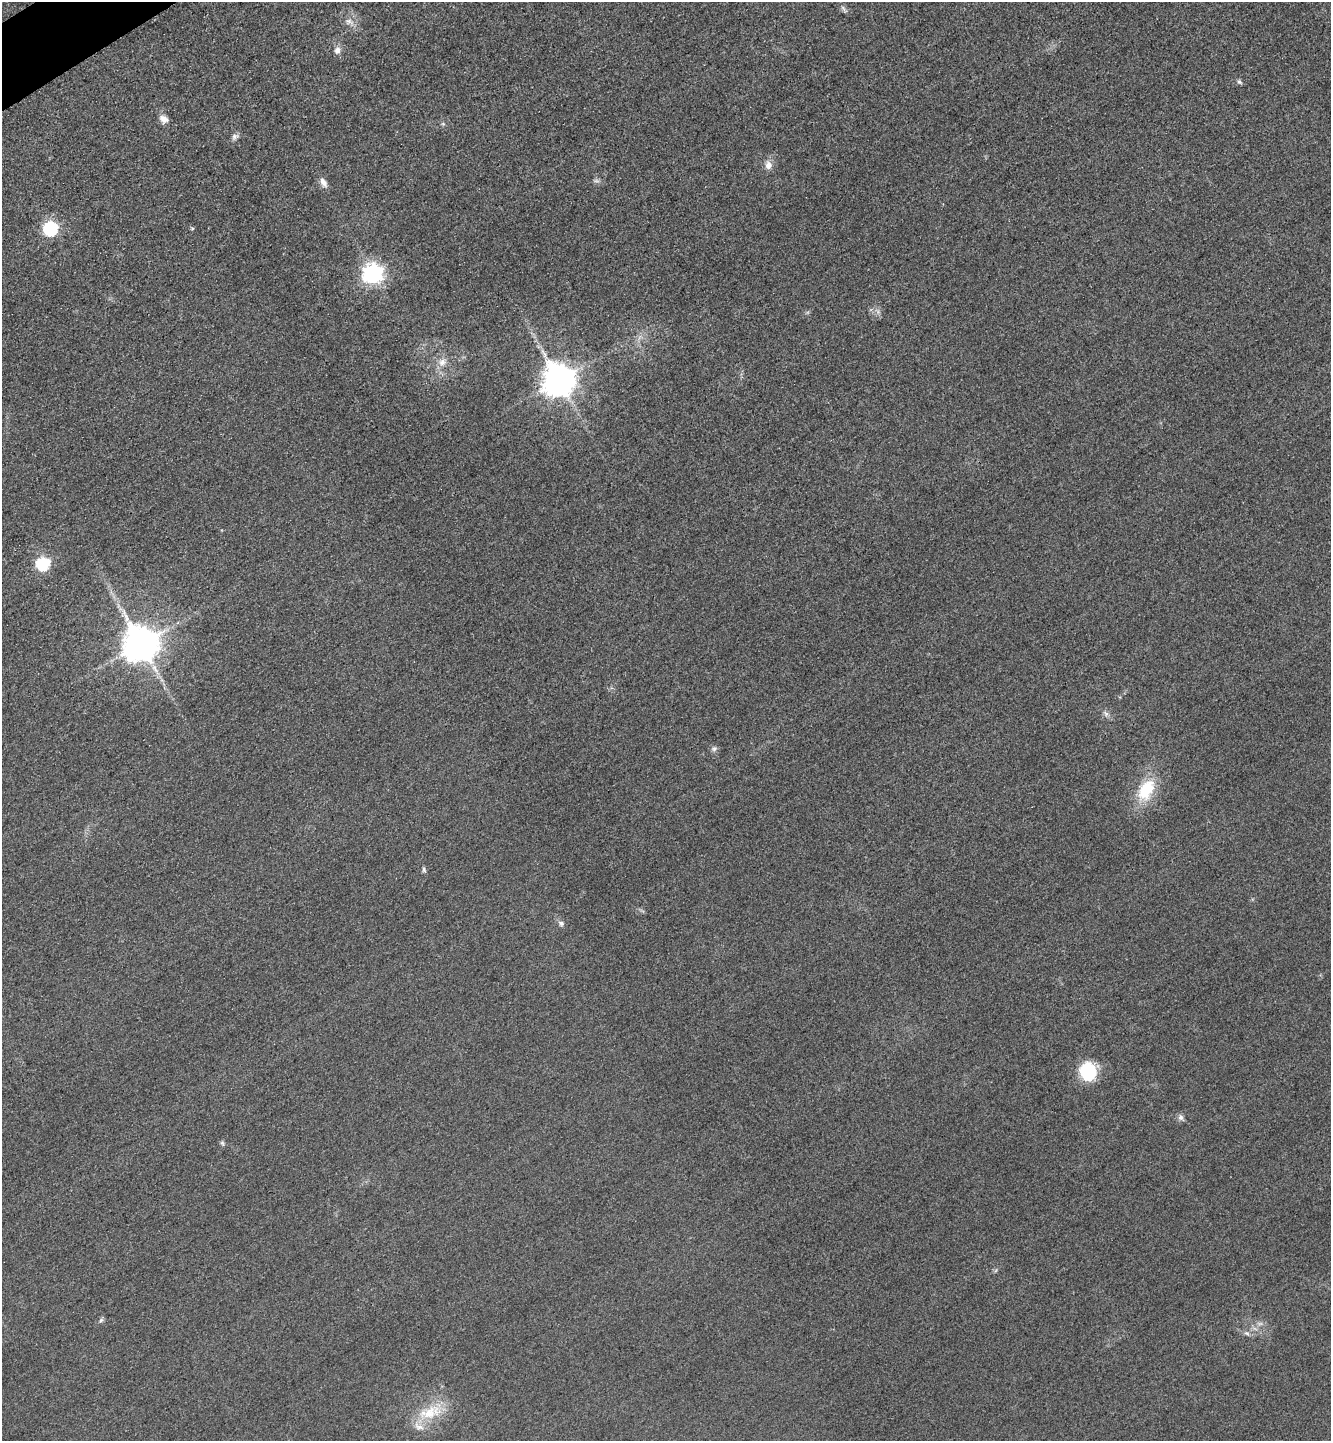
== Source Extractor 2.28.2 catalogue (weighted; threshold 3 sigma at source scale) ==
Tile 11 of 4 x 4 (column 3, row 3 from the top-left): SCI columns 2835-4163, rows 1470-2908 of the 5808 x 5817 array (HDU 1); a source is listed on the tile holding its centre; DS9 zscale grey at full resolution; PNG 1333 x 1443 px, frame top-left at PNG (2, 2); no overlay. Shown black and unused: <1% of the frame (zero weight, under 3 of 4 exposures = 3% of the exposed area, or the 3 px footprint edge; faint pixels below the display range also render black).
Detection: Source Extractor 2.28.2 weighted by HDU 2 'WHT'; one run over the whole footprint, this tile lists its part. Background 0.0837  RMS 0.017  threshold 0.0763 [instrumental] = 3 sigma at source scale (4.5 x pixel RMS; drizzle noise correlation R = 1.50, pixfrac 1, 0.05/0.05 arcsec/px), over >= 5 px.
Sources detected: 30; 2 too faint to see at this stretch — not listed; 1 inside a brighter listed object's ellipse — not listed separately; the other 27 listed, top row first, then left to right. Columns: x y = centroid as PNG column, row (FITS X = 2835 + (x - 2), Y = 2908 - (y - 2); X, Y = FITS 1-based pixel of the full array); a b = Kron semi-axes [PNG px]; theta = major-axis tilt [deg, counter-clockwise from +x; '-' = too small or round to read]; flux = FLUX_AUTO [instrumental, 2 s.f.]
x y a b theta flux
844 9 13 4 -53 4.6
349 22 14 8 -16 11
337 50 11 8 88 9.5
1239 82 8 5 -44 3.5
164 119 12 9 -31 11
443 124 6 5 - 2.7
235 137 11 7 36 6.1
768 165 11 9 -89 12
323 182 14 8 -60 10
50 229 6 6 - 340
192 229 6 4 1 2
373 274 8 7 - 890
442 362 13 10 59 16
559 380 9 9 - 3700
43 564 6 6 - 230
141 644 10 10 - 4600
1106 714 10 6 -45 6.2
714 749 8 7 - 5.2
1146 790 32 19 61 70
424 869 9 4 -75 3.6
561 923 8 7 - 5.2
1088 1071 18 16 -70 96
1181 1117 10 7 -61 5.7
222 1143 7 5 -59 3.3
101 1320 7 5 53 3.5
1247 1333 8 6 -20 5
430 1412 39 17 17 62